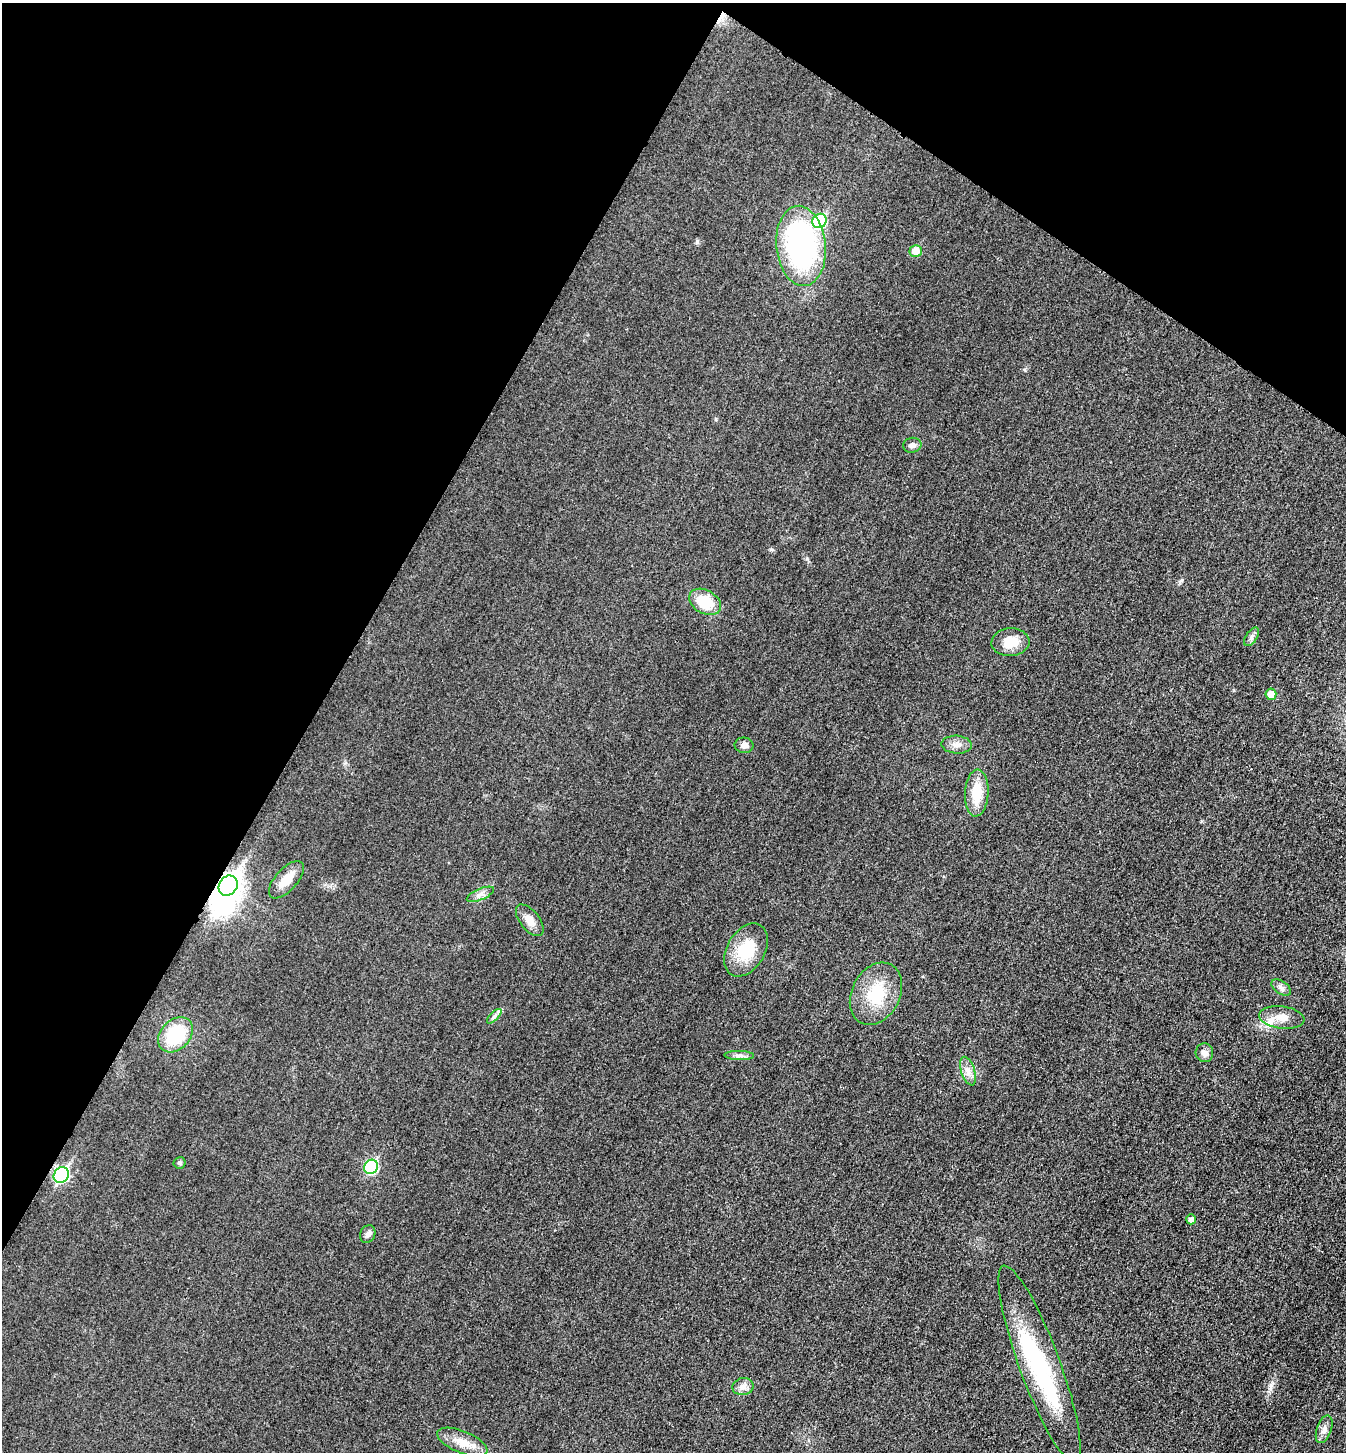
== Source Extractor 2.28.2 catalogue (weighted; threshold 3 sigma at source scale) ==
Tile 2 of 4 x 4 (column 2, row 1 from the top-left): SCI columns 1512-2855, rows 4373-5822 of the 5850 x 5845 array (HDU 1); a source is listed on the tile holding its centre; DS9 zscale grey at full resolution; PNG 1348 x 1454 px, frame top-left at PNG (2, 3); each listed source drawn as its Kron ellipse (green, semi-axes under 4 px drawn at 4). Shown black and unused: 30% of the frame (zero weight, under 3 of 4 exposures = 2% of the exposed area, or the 3 px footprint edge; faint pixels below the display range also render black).
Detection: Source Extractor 2.28.2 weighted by HDU 2 'WHT'; one run over the whole footprint, this tile lists its part. Background 0.0192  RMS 0.0054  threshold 0.0243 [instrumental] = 3 sigma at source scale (4.5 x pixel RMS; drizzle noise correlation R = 1.50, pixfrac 1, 0.05/0.05 arcsec/px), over >= 5 px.
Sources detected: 36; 2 inside a brighter object's white glare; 1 cosmic-ray / hot-pixel residue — neither listed nor drawn; the other 33 listed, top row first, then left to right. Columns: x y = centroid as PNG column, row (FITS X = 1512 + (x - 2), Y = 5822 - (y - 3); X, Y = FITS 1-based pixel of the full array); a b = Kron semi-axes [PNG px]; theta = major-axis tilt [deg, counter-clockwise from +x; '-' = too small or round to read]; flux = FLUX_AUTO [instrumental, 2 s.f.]
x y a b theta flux
819 221 7 6 - 37
801 246 40 24 -84 110
916 251 6 6 - 7.7
912 445 9 7 10 2
705 602 17 11 -30 16
1252 637 10 5 57 1.7
1010 642 19 14 4 10
1271 694 5 5 - 6.5
744 745 9 7 -4 2.5
957 745 15 9 -3 3.8
977 793 23 12 87 15
286 880 23 11 48 8.8
228 886 10 9 - 360
480 894 15 5 23 2.7
530 920 19 9 -52 5.2
746 950 29 19 60 21
1281 988 11 6 -33 2
876 994 33 24 63 22
494 1016 9 3 45 1.3
1282 1017 23 11 -7 7.2
175 1035 20 14 46 28
1204 1053 9 8 - 2.9
739 1056 15 4 -2 2.1
968 1071 15 6 -72 3.6
180 1163 6 5 - 1.1
371 1167 7 6 - 50
61 1175 8 7 - 79
1191 1219 5 5 - 2.5
368 1234 9 7 64 1.7
1040 1364 105 20 -70 68
743 1387 10 8 11 3
1324 1429 14 7 70 3
462 1442 27 11 -22 8.4
Overlapping masked pixels (flux is a lower limit): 1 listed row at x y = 228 886
Unlisted compact peaks at least as high as the median listed source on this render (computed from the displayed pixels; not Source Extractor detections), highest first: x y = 1271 1385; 697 241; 807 559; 1182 580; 1025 370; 716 419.